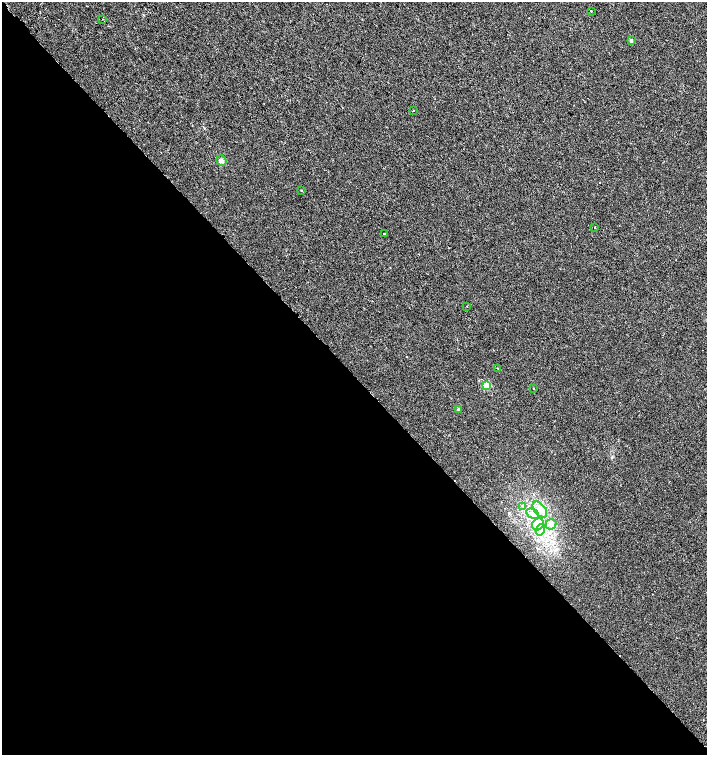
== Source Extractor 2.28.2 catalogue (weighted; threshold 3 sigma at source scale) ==
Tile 14 of 4 x 4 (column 2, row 4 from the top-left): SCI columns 1677-3085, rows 44-1549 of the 6105 x 6114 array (HDU 1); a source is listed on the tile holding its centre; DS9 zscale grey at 2 x 2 block average (1 PNG px = mean of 2 x 2 image px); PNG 709 x 757 px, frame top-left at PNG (2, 2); each listed source drawn as its Kron ellipse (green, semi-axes under 4 px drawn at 4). Shown black and unused: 50% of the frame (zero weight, under 2 of 3 exposures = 3% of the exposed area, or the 3 px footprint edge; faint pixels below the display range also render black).
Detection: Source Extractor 2.28.2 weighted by HDU 2 'WHT'; one run over the whole footprint, this tile lists its part. Background 0.00142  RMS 0.0035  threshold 0.0155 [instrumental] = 3 sigma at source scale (4.5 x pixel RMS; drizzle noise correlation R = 1.50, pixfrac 1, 0.0396/0.0396 arcsec/px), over >= 5 px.
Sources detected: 23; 3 cosmic-ray / hot-pixel residue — neither listed nor drawn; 1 inside a brighter listed object's ellipse — not listed separately; the other 19 listed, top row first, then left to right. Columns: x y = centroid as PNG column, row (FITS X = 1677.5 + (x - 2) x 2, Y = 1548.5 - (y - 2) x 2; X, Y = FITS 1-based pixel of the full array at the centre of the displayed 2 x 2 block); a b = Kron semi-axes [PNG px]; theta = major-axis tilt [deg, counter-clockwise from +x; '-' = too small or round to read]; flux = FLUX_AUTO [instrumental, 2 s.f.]
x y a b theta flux
591 11 2 2 - 1.2
102 19 2 2 - 0.22
631 41 3 2 - 2.7
414 111 2 2 - 0.33
221 161 6 4 -53 1.9
301 190 2 2 - 0.79
595 227 2 2 - 3.4
384 234 2 2 - 2.1
467 306 2 2 - 1.6
498 368 2 2 - 0.47
486 386 3 3 - 31
533 388 2 2 - 2.9
459 409 2 2 - 2.8
523 506 3 3 - 0.73
540 509 9 5 -52 5.3
533 514 7 4 -25 3.4
538 524 6 5 - 4.3
551 524 5 5 - 2.3
540 530 6 3 75 2.6
Diffuse or blended objects may show on this block-average render without a row.